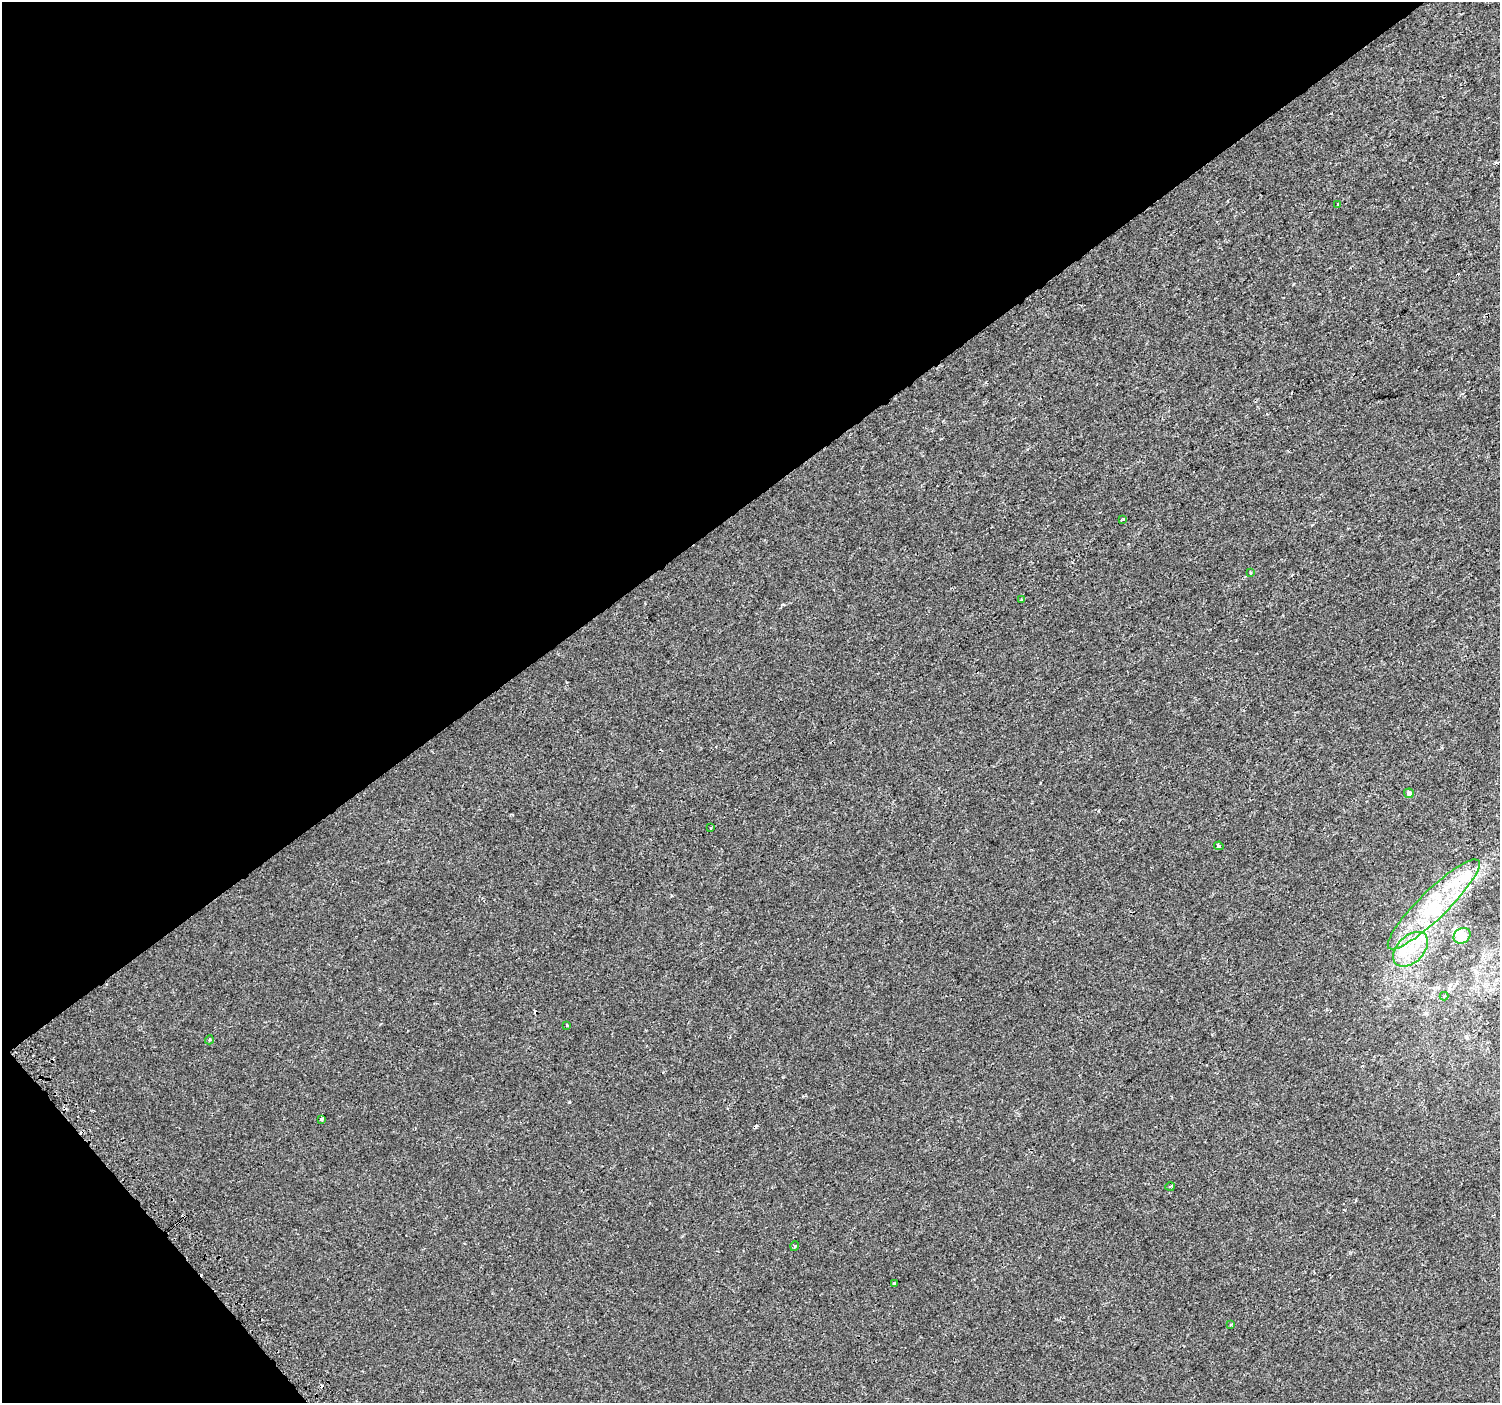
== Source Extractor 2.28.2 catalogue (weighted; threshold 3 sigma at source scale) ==
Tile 5 of 4 x 4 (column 1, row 2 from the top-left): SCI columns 23-1520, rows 2963-4363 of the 6044 x 5984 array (HDU 1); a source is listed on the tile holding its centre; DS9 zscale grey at full resolution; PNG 1502 x 1405 px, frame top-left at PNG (2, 2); each listed source drawn as its Kron ellipse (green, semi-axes under 4 px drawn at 4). Shown black and unused: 38% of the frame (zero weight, under 2 of 3 exposures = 2% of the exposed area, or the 3 px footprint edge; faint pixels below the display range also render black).
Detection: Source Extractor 2.28.2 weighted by HDU 2 'WHT'; one run over the whole footprint, this tile lists its part. Background 7.43e-05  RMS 0.0033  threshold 0.0147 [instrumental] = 3 sigma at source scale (4.5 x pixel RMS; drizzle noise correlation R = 1.50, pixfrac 1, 0.0396/0.0396 arcsec/px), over >= 5 px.
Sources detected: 31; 1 inside a brighter object's white glare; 8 cosmic-ray / hot-pixel residue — neither listed nor drawn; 4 inside a brighter listed object's ellipse — not listed separately; the other 18 listed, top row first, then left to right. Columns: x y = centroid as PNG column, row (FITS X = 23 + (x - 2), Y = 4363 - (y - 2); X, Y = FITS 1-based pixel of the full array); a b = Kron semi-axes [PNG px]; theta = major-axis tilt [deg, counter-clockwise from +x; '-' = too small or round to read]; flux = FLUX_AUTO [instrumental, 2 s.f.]
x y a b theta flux
1338 204 3 3 - 0.61
1123 520 3 3 - 1.5
1250 573 4 3 - 0.3
1022 599 4 3 - 3.5
1409 793 5 4 - 0.91
710 828 3 2 - 0.49
1219 846 5 4 - 0.57
1434 904 62 14 44 21
1462 936 9 7 35 5.7
1411 949 21 13 44 8.4
1444 996 4 4 - 0.39
567 1025 3 3 - 0.44
209 1040 4 3 - 0.36
322 1119 4 3 - 1.1
1170 1187 5 3 - 0.35
795 1246 5 3 - 0.31
894 1284 3 3 - 1.2
1231 1324 4 3 - 0.32
Unlisted compact peaks at least as high as the median listed source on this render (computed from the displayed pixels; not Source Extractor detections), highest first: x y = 569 1102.